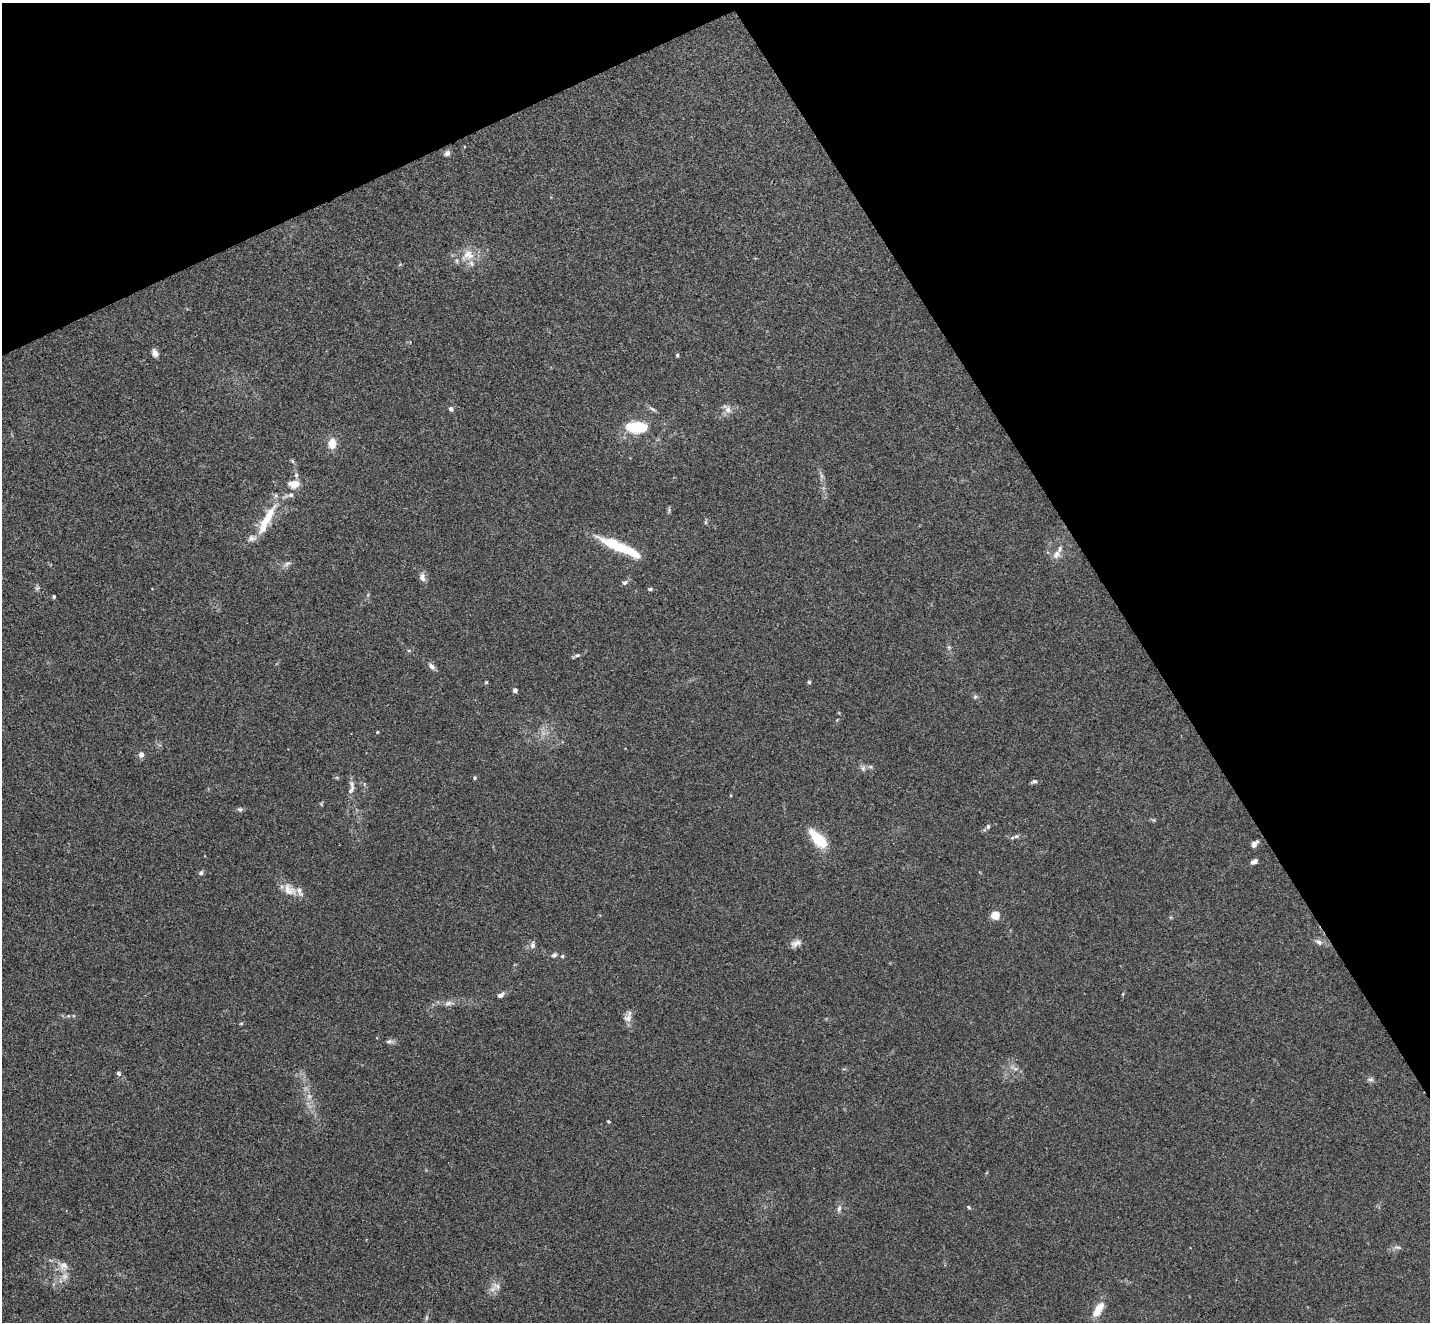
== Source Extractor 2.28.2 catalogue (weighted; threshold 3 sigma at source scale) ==
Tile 3 of 4 x 4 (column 3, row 1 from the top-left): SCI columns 2908-4335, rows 4146-5465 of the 5813 x 5784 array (HDU 1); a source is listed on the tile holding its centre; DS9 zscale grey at full resolution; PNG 1432 x 1324 px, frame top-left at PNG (2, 3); no overlay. Shown black and unused: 27% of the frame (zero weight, under 3 of 4 exposures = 5% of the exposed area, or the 3 px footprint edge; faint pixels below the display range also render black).
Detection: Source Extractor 2.28.2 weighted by HDU 2 'WHT'; one run over the whole footprint, this tile lists its part. Background 0.0385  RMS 0.0041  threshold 0.0186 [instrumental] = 3 sigma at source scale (4.5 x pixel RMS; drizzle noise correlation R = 1.50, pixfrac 1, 0.05/0.05 arcsec/px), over >= 5 px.
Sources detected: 75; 1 too faint to see at this stretch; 1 inside a brighter object's white glare — not listed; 9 inside a brighter listed object's ellipse — not listed separately; the other 64 listed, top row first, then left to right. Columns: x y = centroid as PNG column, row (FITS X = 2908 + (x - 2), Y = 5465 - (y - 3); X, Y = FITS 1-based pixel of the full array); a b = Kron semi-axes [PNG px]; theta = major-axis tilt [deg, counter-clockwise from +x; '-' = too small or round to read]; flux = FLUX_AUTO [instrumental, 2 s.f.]
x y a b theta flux
447 153 8 7 - 1.4
468 255 20 16 28 7.4
155 353 9 6 -60 1.9
677 355 4 4 - 0.52
451 409 6 5 - 1.1
652 409 12 4 -24 1
728 409 14 8 -52 2.5
640 427 20 12 14 14
332 443 8 6 83 7.7
294 484 16 11 4 4.1
267 518 45 11 59 13
706 522 6 4 72 0.53
617 546 40 9 -24 20
1057 554 14 9 61 2.8
287 563 12 6 29 1.4
422 577 11 7 -74 2.2
624 583 7 6 - 1
37 588 8 4 37 0.71
650 589 6 4 2 0.61
54 596 4 3 - 0.54
949 647 6 5 - 0.66
577 655 9 5 12 0.92
432 666 10 6 -42 1.6
486 682 5 4 - 0.43
809 682 4 3 - 0.91
515 690 4 4 - 1.5
975 697 7 5 67 0.76
377 732 4 3 - 0.4
141 754 7 6 - 1.9
863 768 8 6 -76 1.2
475 778 6 3 82 0.47
1034 781 7 5 18 0.88
351 787 21 7 83 2.7
240 809 8 6 8 0.92
988 826 6 5 - 0.77
1016 836 7 5 20 0.95
818 839 16 7 -48 21
1254 844 9 6 50 1.8
1254 861 8 5 29 1.7
201 873 7 6 - 0.91
290 890 22 14 -36 5.4
995 915 5 5 - 14
1319 942 10 6 -36 1.7
796 943 15 8 22 2.3
533 945 9 6 88 1.5
554 955 7 5 40 0.99
562 956 5 4 - 0.54
501 995 10 6 31 1.5
448 1003 11 6 16 1.8
628 1018 12 11 - 2.6
241 1023 5 3 - 0.44
389 1041 10 5 -1 1.2
1015 1069 14 6 -26 1.9
119 1074 7 5 -47 0.93
1370 1079 10 5 -1 1.1
309 1096 8 6 -70 1.8
608 1121 3 3 - 0.51
969 1207 5 4 - 0.51
839 1209 9 6 84 1.4
1398 1247 12 4 -3 1.1
63 1265 15 11 -17 3.7
496 1286 13 9 -34 2.7
1098 1309 19 8 57 6.3
426 1318 6 4 71 0.64